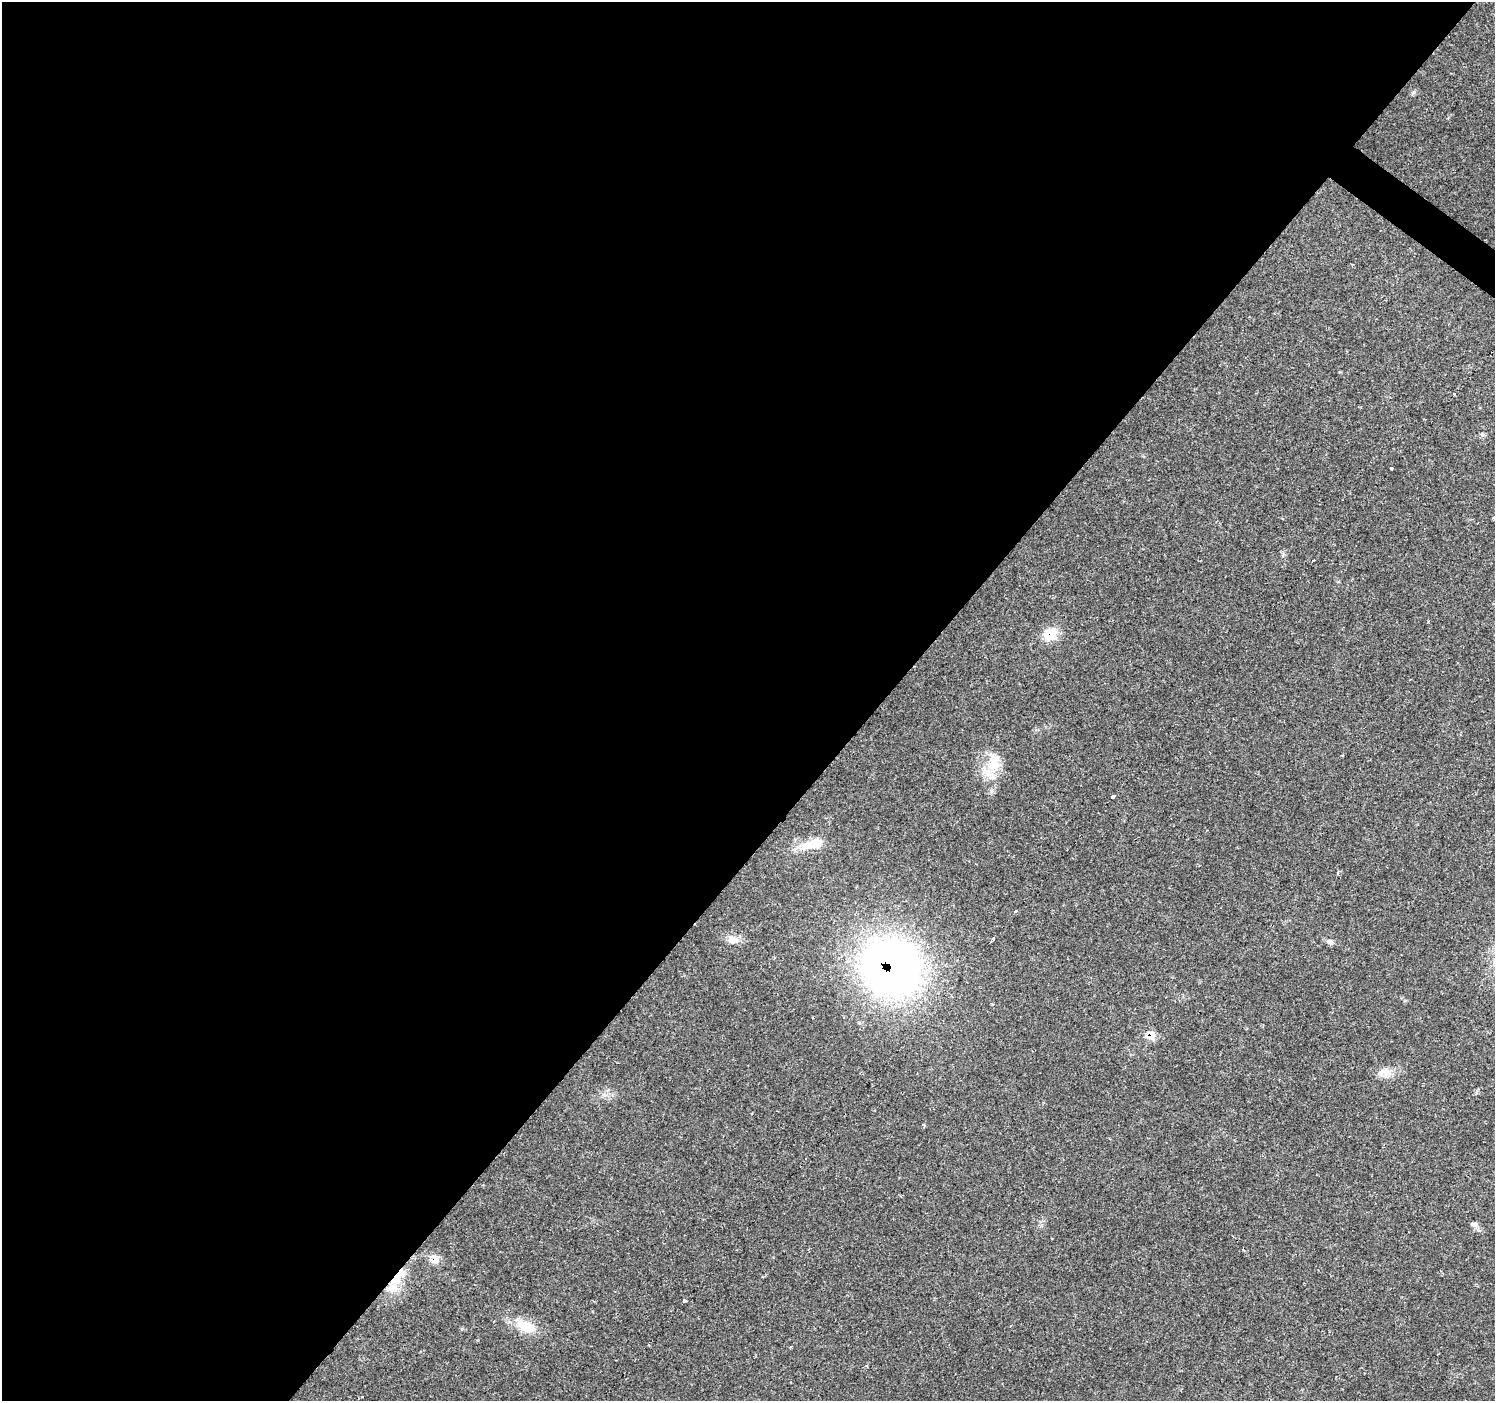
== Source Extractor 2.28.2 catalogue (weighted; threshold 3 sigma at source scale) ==
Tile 5 of 4 x 4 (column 1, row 2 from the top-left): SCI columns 1-1493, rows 2972-4370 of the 5976 x 6010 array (HDU 1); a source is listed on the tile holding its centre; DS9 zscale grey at full resolution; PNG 1497 x 1403 px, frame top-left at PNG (2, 2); no overlay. Shown black and unused: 59% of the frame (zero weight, under 2 of 3 exposures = <1% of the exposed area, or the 3 px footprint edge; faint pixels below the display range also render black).
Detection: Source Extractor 2.28.2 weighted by HDU 2 'WHT'; one run over the whole footprint, this tile lists its part. Background 0.0614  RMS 0.0046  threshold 0.0205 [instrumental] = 3 sigma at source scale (4.5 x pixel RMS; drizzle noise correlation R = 1.50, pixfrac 1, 0.0396/0.0396 arcsec/px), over >= 5 px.
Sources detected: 24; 2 inside a brighter listed object's ellipse — not listed separately; the other 22 listed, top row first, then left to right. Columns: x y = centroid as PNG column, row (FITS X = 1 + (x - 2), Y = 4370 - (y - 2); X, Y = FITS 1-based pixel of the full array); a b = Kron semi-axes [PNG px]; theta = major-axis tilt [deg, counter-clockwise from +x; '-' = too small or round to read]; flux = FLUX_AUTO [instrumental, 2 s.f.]
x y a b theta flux
1482 434 6 5 - 0.84
1391 469 3 3 - 4.9
1494 518 4 4 - 0.63
1313 561 3 3 - 4.1
1050 634 17 14 34 9
992 765 23 13 -15 9.2
1113 796 4 3 - 5.4
812 844 32 10 15 9.3
1015 911 3 3 - 4.1
993 938 4 3 - 2.1
732 940 17 10 -4 3.9
1330 942 9 6 -25 1.7
891 967 47 42 -38 300
1151 1035 11 10 - 4.4
1386 1072 14 10 -20 4
923 1125 4 3 - 0.67
806 1159 3 2 - 0.63
1474 1224 9 7 -7 1.5
435 1260 12 10 -77 3.9
396 1280 16 15 - 9.1
685 1301 4 3 - 2
526 1326 27 14 -24 10
Overlapping masked pixels (flux is a lower limit): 5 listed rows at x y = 1050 634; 891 967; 1151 1035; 435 1260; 396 1280
Isophote crosses this tile's border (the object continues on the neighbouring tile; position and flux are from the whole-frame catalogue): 1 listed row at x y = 1494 518
Unlisted compact peaks at least as high as the median listed source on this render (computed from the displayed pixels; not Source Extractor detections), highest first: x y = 1414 92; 1454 394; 1476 1093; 859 1023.